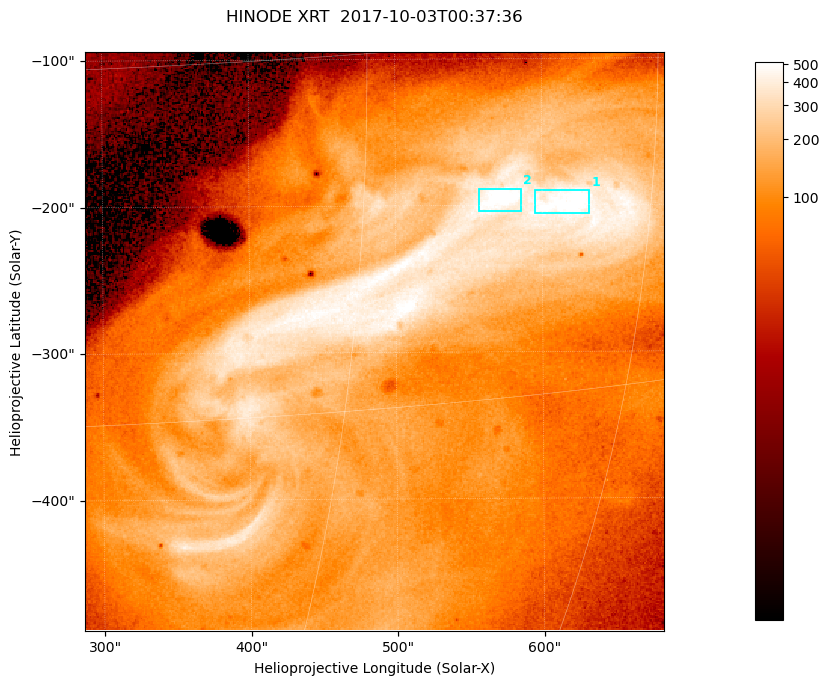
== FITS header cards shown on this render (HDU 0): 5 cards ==
TELESCOP= 'HINODE  '           /
INSTRUME= 'XRT     '           /
DATE_OBS= '2017-10-03T00:37:36.495' /
CTYPE1  = 'Solar-X '           /
CTYPE2  = 'Solar-Y '           /

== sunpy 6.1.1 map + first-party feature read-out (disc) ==
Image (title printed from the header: HINODE XRT  2017-10-03T00:37:36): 384 x 384 px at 1.03 arcsec/px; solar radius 958 arcsec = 932 px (partial field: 5.4% of the solar disc is inside the frame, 100% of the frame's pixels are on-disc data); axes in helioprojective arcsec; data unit not stated in the header (colour bar unlabelled)
Orientation: roll -0.357 deg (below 1 deg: not rotated)
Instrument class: DISC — disc imager (sunpy class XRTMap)
Bright regions (active regions / flare kernels): reference = the on-disc median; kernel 3 px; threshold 5 sigma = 383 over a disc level ~106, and >= 1.15x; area >= 147 px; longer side >= 5 px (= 5.1 arcsec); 2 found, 2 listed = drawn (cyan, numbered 1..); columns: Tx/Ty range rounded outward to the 5 arcsec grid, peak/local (2 s.f.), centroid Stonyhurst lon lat
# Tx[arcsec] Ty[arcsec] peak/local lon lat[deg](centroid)
1 595..635 -210..-190 5.5 +40 -7
2 555..590 -205..-185 5.8 +37 -6